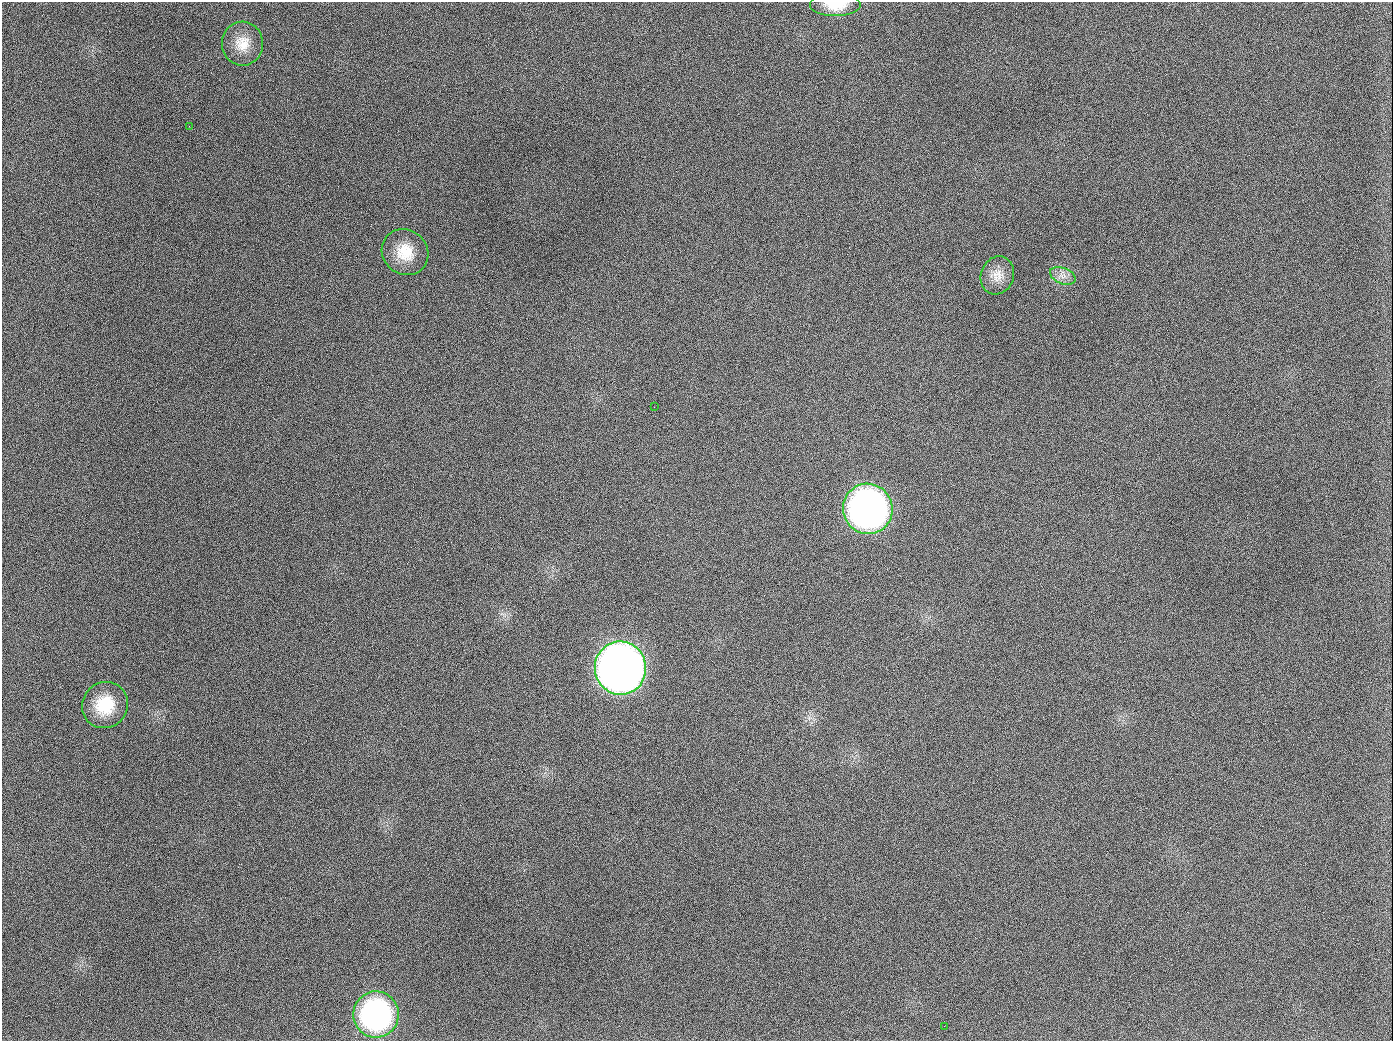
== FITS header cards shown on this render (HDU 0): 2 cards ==
NAXIS1  =                 1391
NAXIS2  =                 1039

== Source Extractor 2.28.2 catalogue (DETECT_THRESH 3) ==
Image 1391 x 1039 px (HDU 0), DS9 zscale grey, 1 PNG px = 1 image px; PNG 1395 x 1043 px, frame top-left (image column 1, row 1039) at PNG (2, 2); each listed source drawn as its Kron ellipse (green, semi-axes under 4 px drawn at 4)
Background 1430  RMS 68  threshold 203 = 3 sigma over >= 5 px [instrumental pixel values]
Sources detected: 12; all 12 listed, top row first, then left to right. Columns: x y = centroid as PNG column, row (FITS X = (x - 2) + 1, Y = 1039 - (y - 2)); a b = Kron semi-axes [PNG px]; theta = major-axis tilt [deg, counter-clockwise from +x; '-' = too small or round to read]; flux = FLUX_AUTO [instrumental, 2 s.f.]
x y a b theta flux
836 5 26 11 0 1.0e+05
242 44 22 20 -87 9.8e+04
189 126 2 2 - 6.6e+03
405 252 24 22 -41 1.3e+05
997 275 19 16 69 6.9e+04
1063 276 13 8 -21 3.2e+04
654 407 2 2 - 3.5e+03
868 509 25 24 - 2.4e+06
620 668 26 25 - 5.4e+06
105 705 23 22 - 1.8e+05
376 1014 23 22 - 9.4e+05
944 1026 3 2 - 3.9e+03
At the frame edge (FLAGS 8, measured only in part): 1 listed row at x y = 836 5